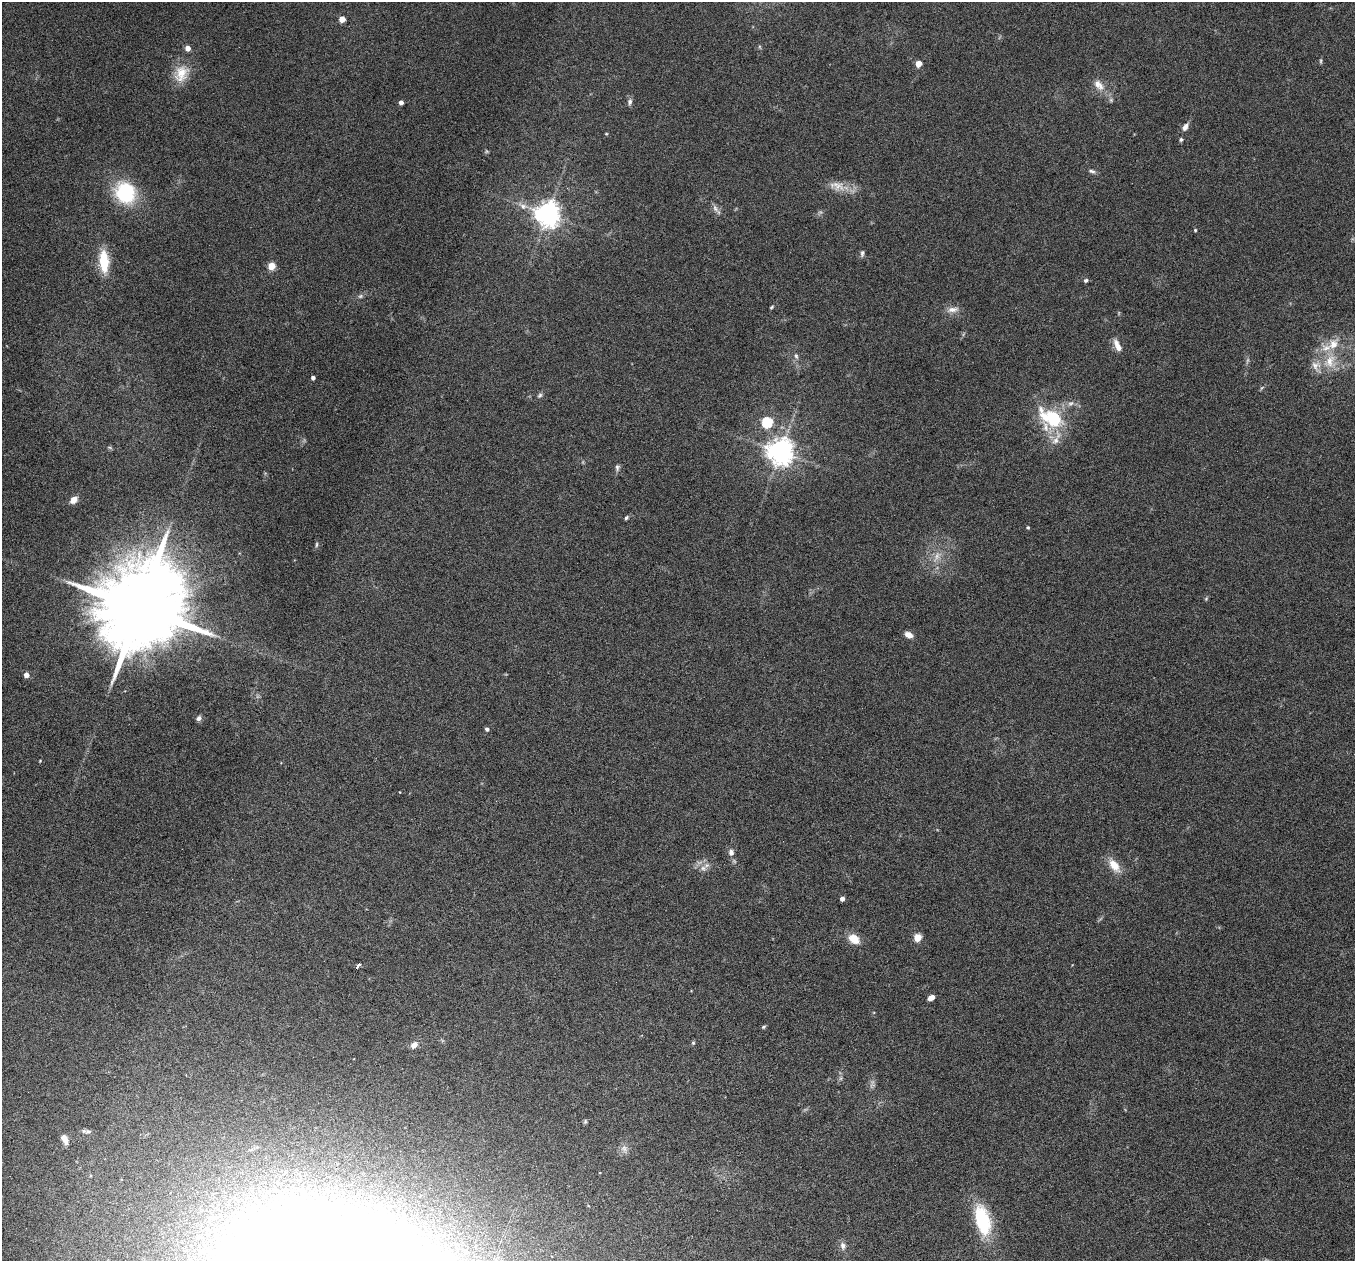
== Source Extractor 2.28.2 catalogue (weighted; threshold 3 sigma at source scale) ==
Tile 7 of 4 x 4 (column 3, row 2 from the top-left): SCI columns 2710-4062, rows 2781-4039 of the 5417 x 5429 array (HDU 1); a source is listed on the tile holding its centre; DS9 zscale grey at full resolution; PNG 1357 x 1263 px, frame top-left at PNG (2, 2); no overlay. Shown black and unused: <1% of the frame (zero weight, under 4 of 8 exposures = <1% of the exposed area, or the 3 px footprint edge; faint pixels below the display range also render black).
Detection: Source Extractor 2.28.2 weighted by HDU 2 'WHT'; one run over the whole footprint, this tile lists its part. Background 0.0761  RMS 0.0044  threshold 0.018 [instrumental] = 3 sigma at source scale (4.09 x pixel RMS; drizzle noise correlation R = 1.36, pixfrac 0.8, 0.05/0.05 arcsec/px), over >= 5 px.
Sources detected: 71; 3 too faint to see at this stretch — not listed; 3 inside a brighter listed object's ellipse — not listed separately; the other 65 listed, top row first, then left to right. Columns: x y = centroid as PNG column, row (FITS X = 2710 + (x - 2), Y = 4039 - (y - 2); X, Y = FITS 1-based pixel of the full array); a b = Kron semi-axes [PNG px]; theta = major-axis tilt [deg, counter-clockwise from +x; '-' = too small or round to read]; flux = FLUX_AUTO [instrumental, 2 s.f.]
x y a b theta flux
342 19 4 4 - 5.2
188 48 4 4 - 3
1321 61 6 4 90 0.57
918 64 4 4 - 5.9
181 74 25 17 66 8.6
1098 85 18 10 -45 4.3
401 102 4 4 - 1.8
630 102 8 6 82 1.3
1185 127 9 6 64 2.1
606 134 5 3 - 0.33
1181 139 5 4 - 0.75
1091 171 11 5 -13 1.1
837 186 25 12 -16 5.8
125 192 27 24 -58 23
523 206 12 7 -32 2.5
716 209 17 5 -52 1.8
547 214 8 7 - 410
1195 230 4 4 - 0.42
862 253 9 5 79 1
104 261 21 9 -86 14
271 266 5 5 - 9.7
1086 280 5 4 - 0.98
360 296 7 5 22 0.9
772 307 5 3 - 0.49
953 309 16 7 7 2.6
1118 346 15 6 -63 3.6
796 356 9 5 -75 1.1
1329 361 22 14 58 8.8
313 378 4 4 - 1.3
540 395 7 5 45 0.88
1071 403 9 6 28 1.6
1052 418 26 14 -31 25
767 422 5 5 - 35
1055 440 14 8 52 3.3
110 448 6 4 -20 0.52
780 452 8 8 - 490
617 468 8 6 74 1
74 500 8 6 43 3
626 518 5 4 - 0.75
1028 527 4 3 - 0.46
316 544 8 4 88 0.6
1206 599 6 4 46 0.48
140 608 25 19 62 8700
909 635 9 6 -28 2.7
26 675 5 4 - 2.8
199 718 7 6 - 1.2
487 729 4 4 - 1.1
40 761 4 3 - 0.32
731 852 9 7 88 1.8
1114 865 19 10 -55 5.8
703 868 10 7 -31 2.3
842 899 4 4 - 1.9
917 938 5 5 - 12
854 939 15 10 -38 5.3
357 966 6 3 64 10
931 997 7 4 27 2.6
764 1027 5 4 - 0.6
693 1043 5 4 - 0.52
414 1045 7 6 - 2.7
585 1121 7 5 71 0.59
88 1131 9 5 4 1.1
65 1139 12 6 -68 2.6
624 1149 11 9 -66 2.2
983 1220 35 16 -76 26
843 1246 10 7 -76 1.8
Overlapping masked pixels (flux is a lower limit): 1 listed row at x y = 357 966